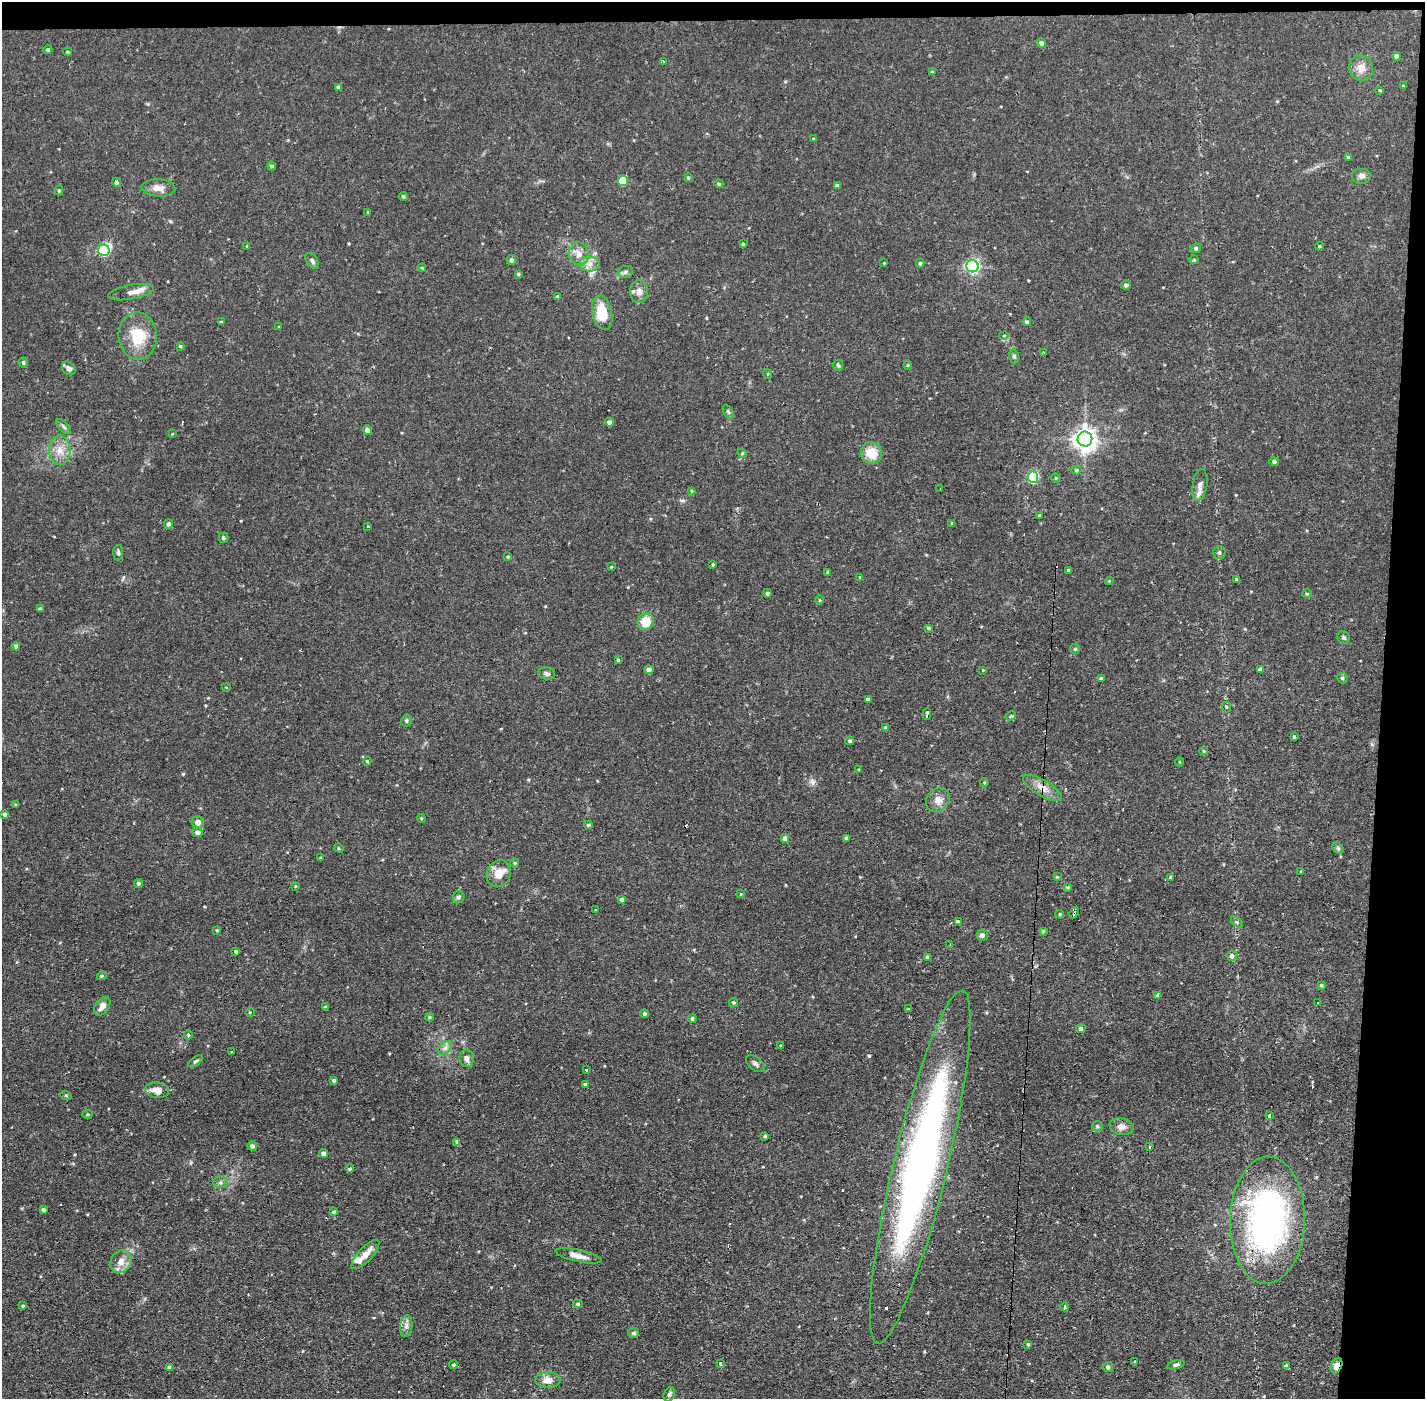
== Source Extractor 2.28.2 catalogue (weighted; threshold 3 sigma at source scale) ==
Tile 3 of 3 x 3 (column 3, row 1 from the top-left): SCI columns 2846-4268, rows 2848-4244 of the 4268 x 4298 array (HDU 1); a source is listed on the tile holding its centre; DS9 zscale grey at full resolution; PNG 1427 x 1401 px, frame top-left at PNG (2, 2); each listed source drawn as its Kron ellipse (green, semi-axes under 4 px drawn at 4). Shown black and unused: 4% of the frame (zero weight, under 2 of 3 exposures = <1% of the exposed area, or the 3 px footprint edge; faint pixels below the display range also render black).
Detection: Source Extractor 2.28.2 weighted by HDU 2 'WHT'; one run over the whole footprint, this tile lists its part. Background 0.0738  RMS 0.006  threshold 0.0271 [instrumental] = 3 sigma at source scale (4.5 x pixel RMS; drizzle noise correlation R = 1.50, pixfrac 1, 0.05/0.05 arcsec/px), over >= 5 px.
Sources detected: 227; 2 inside a brighter object's white glare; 6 cosmic-ray / hot-pixel residue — neither listed nor drawn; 6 inside a brighter listed object's ellipse — not listed separately; the other 213 listed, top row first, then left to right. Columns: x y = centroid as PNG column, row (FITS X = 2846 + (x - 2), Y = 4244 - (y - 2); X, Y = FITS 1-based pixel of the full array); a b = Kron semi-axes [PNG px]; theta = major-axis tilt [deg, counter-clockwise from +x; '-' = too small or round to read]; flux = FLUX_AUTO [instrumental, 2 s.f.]
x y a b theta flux
1041 43 5 4 - 2
48 49 4 4 - 1.3
67 52 5 4 - 0.69
1397 56 4 4 - 2.1
663 62 3 3 - 0.9
1361 68 12 12 - 5.6
932 72 4 4 - 0.67
1403 86 3 3 - 0.45
338 87 4 4 - 1.3
1380 90 4 4 - 0.57
814 139 4 4 - 0.82
1348 157 3 3 - 0.71
271 166 4 4 - 1.1
1361 176 10 8 0 2.5
688 178 4 3 - 0.71
623 181 5 5 - 21
116 182 4 4 - 1.6
719 184 5 4 - 1.1
837 186 4 3 - 1.7
158 188 17 8 -4 5.1
59 191 5 4 - 0.8
403 196 4 4 - 0.99
368 212 3 2 - 0.63
743 244 3 3 - 0.71
247 246 4 3 - 0.59
1319 246 4 3 - 0.67
1196 248 5 4 - 1.3
104 250 6 5 - 49
579 254 11 9 -76 4.8
512 260 5 4 - 1.7
1194 260 4 4 - 0.72
312 261 9 5 -55 1.6
884 263 3 3 - 0.42
920 263 4 4 - 0.93
590 264 10 7 1 3.7
972 266 6 6 - 130
422 268 4 4 - 0.57
625 272 8 6 17 1.6
518 274 3 3 - 0.83
1126 285 4 4 - 1.6
639 291 11 9 88 3.2
131 292 23 7 10 4.9
557 296 4 3 - 0.6
602 313 17 10 -78 16
221 322 4 3 - 0.6
1027 322 4 4 - 1.1
279 327 3 3 - 0.47
138 336 23 19 -85 18
1004 336 4 2 - 0.63
180 346 4 3 - 0.68
1043 352 2 2 - 0.59
1014 356 7 5 -76 1.1
23 362 5 5 - 1.3
838 365 5 5 - 0.94
908 365 4 4 - 0.63
69 368 7 6 - 2.1
768 374 5 3 - 0.53
728 411 7 4 -63 1
609 422 4 4 - 2.3
64 427 9 4 -45 1.4
367 430 5 4 - 2.8
172 434 3 2 - 0.37
1085 439 7 7 - 480
60 450 14 11 -89 6.9
742 453 5 4 - 0.56
871 453 11 10 - 10
1274 462 4 4 - 1.5
1076 470 5 4 - 1
1033 477 6 5 - 57
1056 478 5 4 - 0.66
1200 485 16 7 81 3
940 489 2 2 - 0.49
692 491 4 3 - 0.6
1040 515 4 4 - 1.2
952 523 3 3 - 0.5
168 524 5 4 - 2
368 527 3 2 - 0.95
223 538 5 5 - 1.1
118 552 8 5 86 1.2
1219 552 6 6 - 1.4
508 557 4 3 - 0.71
713 564 4 3 - 0.62
611 567 4 3 - 0.52
1068 570 4 3 - 0.6
827 572 4 3 - 0.69
860 577 3 3 - 0.47
1236 579 4 3 - 0.69
1109 581 4 4 - 0.57
767 593 4 4 - 1.1
1307 594 4 4 - 0.75
820 600 5 3 - 0.59
40 609 4 3 - 1.8
646 621 8 8 - 11
928 628 4 3 - 0.89
1344 638 6 6 - 1.2
16 646 4 4 - 1.3
1075 649 5 5 - 1.1
618 660 4 3 - 0.84
1261 669 4 4 - 1.4
649 670 4 4 - 3.1
983 670 4 3 - 0.41
547 673 8 6 -7 1.7
1342 678 5 5 - 1.1
1101 679 4 3 - 1.5
226 687 4 3 - 0.43
868 699 4 3 - 1.4
1227 707 5 3 - 0.68
927 714 6 3 88 3.1
1011 716 5 3 - 0.75
406 720 6 5 - 0.97
886 728 4 4 - 1.9
1294 737 3 3 - 0.8
850 741 4 4 - 1.1
1204 751 4 4 - 0.57
367 761 4 3 - 0.83
1180 762 4 3 - 0.45
859 769 3 3 - 0.56
984 783 4 3 - 0.66
1042 788 22 8 -31 6.4
938 800 13 11 47 4.6
16 805 4 3 - 0.61
5 814 4 4 - 1.5
421 818 4 3 - 0.62
198 822 6 6 - 3.4
588 825 4 3 - 1
197 832 5 5 - 3
785 838 4 4 - 3.2
846 838 4 3 - 1.6
339 848 5 4 - 0.78
1338 848 6 5 - 0.97
321 858 4 3 - 0.75
515 863 4 4 - 0.59
1301 871 3 3 - 0.73
499 874 13 12 - 9.7
1057 877 4 3 - 0.51
1171 877 3 3 - 1.2
138 883 4 4 - 1.4
296 886 3 3 - 0.46
1068 887 4 3 - 0.71
741 894 4 4 - 0.51
459 897 6 5 - 1.3
622 899 4 4 - 2
596 910 3 3 - 1.3
1074 913 6 3 65 2
1060 914 4 3 - 0.71
958 922 4 4 - 1.7
1237 922 7 3 -37 0.94
217 930 3 3 - 0.73
1043 931 4 3 - 0.73
982 935 6 5 - 2.1
950 945 3 3 - 0.86
236 952 4 3 - 1.4
1232 956 5 5 - 2.2
927 957 4 4 - 1.4
102 976 5 4 - 0.67
1321 985 4 3 - 0.83
1158 995 3 3 - 5.2
734 1002 4 4 - 0.75
1317 1003 2 2 - 0.64
102 1006 10 6 55 3.6
325 1007 3 3 - 0.84
908 1009 4 4 - 0.62
250 1012 5 3 - 0.45
644 1014 4 4 - 1.3
429 1017 4 3 - 0.87
692 1019 4 4 - 0.97
1081 1028 5 4 - 1.9
188 1035 4 4 - 0.69
780 1045 3 2 - 1.2
445 1048 8 5 45 1.9
232 1052 4 2 - 0.47
467 1058 9 7 -81 2.9
196 1061 8 4 36 1.1
756 1064 11 6 -38 1.8
587 1069 3 3 - 1.1
334 1080 3 3 - 1
586 1084 3 3 - 7.7
157 1090 12 8 -5 4.9
66 1096 6 3 -20 0.67
87 1114 5 4 - 0.65
1270 1115 3 3 - 12
1097 1126 5 5 - 0.92
1122 1126 12 8 -11 3.5
765 1136 3 3 - 0.81
457 1142 4 3 - 1.4
252 1146 5 4 - 1.9
1149 1147 4 3 - 0.75
323 1153 4 4 - 2.2
920 1167 182 27 76 340
350 1168 4 3 - 0.99
220 1182 7 6 - 1.5
43 1210 3 3 - 1.4
334 1212 4 4 - 1.2
1267 1220 63 37 89 180
365 1254 19 7 47 7
578 1256 24 6 -12 4.8
121 1262 12 10 57 5.3
578 1304 5 4 - 1
23 1306 3 3 - 0.63
1065 1307 4 3 - 2.2
406 1326 11 6 85 2.5
634 1333 5 5 - 1.2
1028 1344 4 3 - 0.84
1135 1362 3 2 - 0.68
721 1363 3 3 - 8.6
453 1365 5 4 - 1.1
1176 1365 9 4 15 1.5
1287 1366 4 4 - 2.1
1336 1366 8 5 67 4.9
169 1367 4 3 - 1
1108 1367 5 5 - 1.3
548 1380 12 8 2 5.7
669 1394 7 5 66 1.5
Overlapping masked pixels (flux is a lower limit): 5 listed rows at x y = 1042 788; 1074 913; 920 1167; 1267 1220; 1336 1366